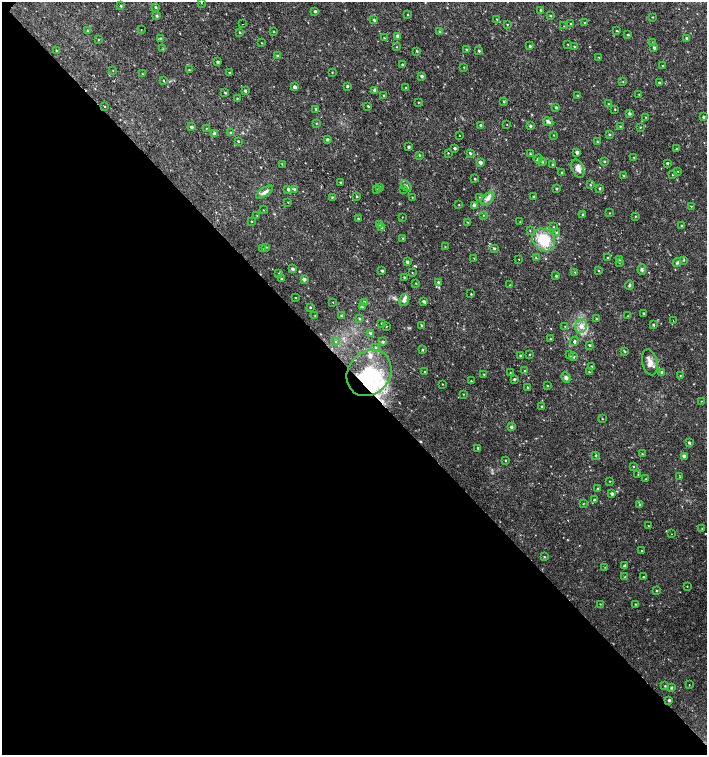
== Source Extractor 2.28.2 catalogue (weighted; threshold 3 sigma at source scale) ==
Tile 14 of 4 x 4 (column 2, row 4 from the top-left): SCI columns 1635-3043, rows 1-1505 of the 6024 x 6030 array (HDU 1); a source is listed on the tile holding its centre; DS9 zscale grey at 2 x 2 block average (1 PNG px = mean of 2 x 2 image px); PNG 709 x 757 px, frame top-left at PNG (2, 2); each listed source drawn as its Kron ellipse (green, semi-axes under 4 px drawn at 4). Shown black and unused: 51% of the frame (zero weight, under 2 of 3 exposures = <1% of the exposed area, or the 3 px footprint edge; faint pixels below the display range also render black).
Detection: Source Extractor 2.28.2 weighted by HDU 2 'WHT'; one run over the whole footprint, this tile lists its part. Background 0.0231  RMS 0.0035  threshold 0.0158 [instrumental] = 3 sigma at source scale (4.5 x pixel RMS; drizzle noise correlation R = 1.50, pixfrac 1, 0.0396/0.0396 arcsec/px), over >= 5 px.
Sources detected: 280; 2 inside a brighter object's white glare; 1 cosmic-ray / hot-pixel residue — neither listed nor drawn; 6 inside a brighter listed object's ellipse — not listed separately; the other 271 listed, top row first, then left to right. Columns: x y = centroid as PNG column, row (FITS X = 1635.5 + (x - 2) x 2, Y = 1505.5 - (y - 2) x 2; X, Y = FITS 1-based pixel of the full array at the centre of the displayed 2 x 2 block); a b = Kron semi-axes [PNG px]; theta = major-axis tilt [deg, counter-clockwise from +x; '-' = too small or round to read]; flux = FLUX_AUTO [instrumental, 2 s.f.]
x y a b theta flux
201 2 2 2 - 0.44
121 6 3 2 - 0.74
156 7 3 2 - 0.98
541 10 3 2 - 1
315 11 3 3 - 1.6
408 15 2 2 - 0.48
157 16 3 3 - 1.3
550 16 3 2 - 0.5
652 17 3 2 - 0.44
497 19 2 2 - 0.55
374 20 3 2 - 1.2
584 23 2 2 - 0.48
242 24 2 2 - 0.46
571 24 3 2 - 0.81
507 25 2 2 - 0.51
564 26 2 2 - 0.34
141 29 2 2 - 0.27
87 31 3 2 - 0.56
617 31 3 2 - 0.53
240 32 3 2 - 0.56
274 32 3 2 - 0.57
439 32 3 3 - 0.67
628 35 2 2 - 0.79
398 36 3 3 - 2.9
161 38 3 3 - 0.98
384 38 3 2 - 0.64
686 38 2 2 - 0.92
98 40 2 2 - 0.45
653 42 3 2 - 0.45
262 43 2 2 - 0.44
568 44 3 2 - 0.35
530 46 2 2 - 1.2
397 47 3 2 - 0.4
574 47 2 2 - 0.57
654 48 2 2 - 1.4
163 49 3 2 - 0.51
466 49 3 2 - 0.55
57 51 2 2 - 2.3
417 51 3 2 - 0.73
479 51 3 2 - 1.1
278 56 3 2 - 1
599 57 3 2 - 0.37
218 62 3 2 - 1.3
403 65 3 2 - 1
662 65 2 2 - 0.32
464 67 3 2 - 0.47
113 70 2 2 - 0.29
189 70 3 2 - 0.54
229 72 2 2 - 0.58
332 72 2 2 - 0.45
142 74 3 2 - 0.42
422 76 3 3 - 1.7
163 80 3 2 - 0.5
623 82 3 2 - 0.46
659 83 2 2 - 1.1
347 86 3 3 - 0.98
295 87 3 2 - 2.5
406 88 3 2 - 1
375 90 3 3 - 2.3
245 91 2 2 - 1.2
225 92 4 3 - 0.81
639 94 2 2 - 0.4
383 95 3 2 - 0.7
577 96 3 2 - 0.85
237 98 2 2 - 0.49
418 102 2 2 - 0.47
503 102 3 2 - 0.66
608 104 2 2 - 0.49
104 106 2 2 - 0.45
368 106 2 2 - 0.76
556 107 3 2 - 1.1
316 109 3 2 - 1.1
615 110 2 2 - 0.41
629 114 3 3 - 1.4
646 117 3 2 - 0.31
703 117 3 3 - 1.1
548 122 5 3 - 2.5
316 123 2 2 - 0.51
480 125 3 3 - 1.1
507 125 2 2 - 0.28
530 126 3 2 - 1.3
620 126 3 2 - 0.51
191 127 3 2 - 2.2
640 127 2 2 - 0.59
206 128 2 2 - 0.76
231 133 3 3 - 1.3
215 134 3 3 - 3.4
609 134 3 2 - 0.97
460 135 2 2 - 0.5
554 135 3 2 - 0.39
327 140 3 3 - 1.4
238 141 3 2 - 0.64
597 142 3 2 - 0.8
408 147 3 2 - 1.4
454 148 2 2 - 1.2
677 149 2 2 - 1.2
577 152 3 2 - 2.4
448 153 2 2 - 0.82
470 153 3 3 - 0.88
530 154 3 2 - 0.63
419 155 3 2 - 0.74
634 158 2 2 - 0.5
538 159 4 3 - 1.3
604 161 3 2 - 0.72
480 162 3 3 - 2.8
542 162 3 3 - 1.1
667 163 3 2 - 1.2
282 164 3 2 - 0.47
553 165 3 2 - 0.93
578 168 10 5 -67 5.2
678 171 3 2 - 0.47
562 173 3 2 - 0.81
673 175 3 2 - 0.56
623 176 3 2 - 0.6
475 179 3 2 - 0.76
340 182 2 2 - 0.58
406 185 6 3 -45 1.7
591 185 3 2 - 0.56
380 188 3 3 - 0.76
556 188 2 2 - 0.68
600 188 2 2 - 1.1
288 189 3 3 - 1.7
295 189 3 3 - 1.4
376 189 3 3 - 0.77
403 189 2 2 - 0.36
265 192 10 4 35 3
357 196 3 2 - 0.73
332 197 3 2 - 0.56
412 197 2 2 - 0.43
480 197 2 2 - 0.39
533 197 2 2 - 0.57
488 199 8 5 48 3.3
288 202 2 2 - 0.33
459 205 2 2 - 0.41
474 205 3 3 - 3.1
691 206 2 2 - 0.4
263 210 2 2 - 0.34
610 213 2 2 - 0.36
483 215 2 2 - 0.43
583 215 3 2 - 0.78
257 216 3 2 - 0.47
635 216 2 2 - 0.47
402 217 2 2 - 0.33
358 219 3 2 - 0.87
252 221 3 2 - 0.49
468 222 2 2 - 0.38
520 222 2 2 - 0.33
379 225 3 3 - 0.88
682 226 3 2 - 1.3
553 227 3 2 - 0.51
381 228 4 3 - 1.4
530 231 2 2 - 0.49
556 233 3 3 - 0.96
403 238 3 2 - 0.54
544 240 12 10 -46 27
266 247 3 2 - 0.52
445 247 2 2 - 0.35
494 248 3 2 - 1.1
262 249 2 2 - 0.5
608 257 2 2 - 0.44
474 258 2 2 - 0.4
536 258 3 2 - 0.5
519 259 2 2 - 0.53
619 260 3 2 - 0.53
684 260 3 2 - 0.48
407 262 3 2 - 1.9
619 263 3 2 - 0.54
677 263 4 4 - 1.2
293 269 3 3 - 1.7
642 269 5 4 - 1.5
382 271 2 2 - 1.3
598 271 2 2 - 0.31
575 272 3 2 - 0.5
278 273 2 2 - 0.29
412 273 2 2 - 0.34
556 276 2 2 - 1.1
404 277 3 2 - 0.61
281 278 3 2 - 0.57
304 279 3 3 - 2.6
438 282 3 3 - 1.1
416 283 2 2 - 0.42
510 285 2 2 - 0.43
629 285 4 3 - 1.3
471 294 2 2 - 0.57
295 298 3 2 - 0.45
404 300 6 4 78 3
424 301 3 2 - 1.6
333 302 2 2 - 0.46
365 302 3 3 - 1.2
310 307 3 2 - 0.62
362 307 3 3 - 0.77
644 313 2 2 - 0.79
315 316 2 2 - 0.35
341 316 3 2 - 0.66
628 316 3 2 - 0.46
359 318 3 2 - 0.79
597 319 3 2 - 0.59
673 320 2 2 - 0.49
382 323 2 2 - 0.67
421 325 3 2 - 0.79
653 325 3 3 - 0.97
386 326 2 2 - 0.32
581 326 7 6 - 4.8
565 327 3 2 - 0.46
371 333 3 3 - 1.7
551 339 2 2 - 0.36
335 342 3 2 - 0.4
382 342 3 2 - 1.4
574 342 4 3 - 1.4
589 345 2 2 - 0.92
376 348 4 3 - 1.1
423 350 3 3 - 0.62
625 351 3 3 - 0.6
529 355 2 2 - 0.4
569 355 3 2 - 0.76
521 356 3 2 - 1.1
573 357 3 3 - 1.1
650 362 13 7 -77 6.8
592 367 2 2 - 1.2
525 371 3 2 - 0.56
425 372 3 2 - 0.9
589 372 3 2 - 0.46
662 372 3 3 - 1.5
369 373 24 21 51 42
510 373 2 2 - 0.46
484 374 3 2 - 0.36
680 375 2 2 - 0.32
566 378 6 4 -68 2.4
514 379 3 3 - 0.95
471 381 2 2 - 0.5
442 384 2 2 - 0.36
547 386 2 2 - 0.53
527 387 2 2 - 0.62
463 394 3 2 - 0.36
701 401 2 2 - 0.31
542 406 2 2 - 0.64
602 419 2 2 - 0.41
511 427 3 3 - 1.6
689 443 2 2 - 1.4
478 448 2 2 - 1
642 454 2 2 - 0.39
596 456 3 2 - 0.78
684 456 3 2 - 2.9
505 460 2 2 - 0.63
633 466 2 2 - 0.39
638 474 3 2 - 0.46
680 477 3 2 - 0.51
646 479 2 2 - 0.32
609 481 2 2 - 0.46
598 489 3 2 - 1.1
612 494 3 3 - 1.8
595 500 3 2 - 1.6
583 504 3 2 - 0.42
640 505 3 2 - 0.73
648 525 2 2 - 0.33
702 528 2 2 - 0.37
672 534 2 2 - 0.32
641 551 3 2 - 0.34
544 557 3 2 - 0.59
624 566 3 3 - 1.4
605 567 2 2 - 0.3
625 577 3 2 - 0.61
644 577 2 2 - 0.74
687 586 2 2 - 0.4
657 591 2 2 - 0.67
600 604 2 2 - 0.39
635 604 3 2 - 0.52
689 685 2 2 - 0.43
665 686 3 2 - 0.57
671 688 3 3 - 1.1
669 700 3 2 - 1.5
Overlapping masked pixels (flux is a lower limit): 1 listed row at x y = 369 373
Isophote crosses this tile's border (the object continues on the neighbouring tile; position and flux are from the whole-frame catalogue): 1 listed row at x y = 201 2
Diffuse or blended objects may show on this block-average render without a row.